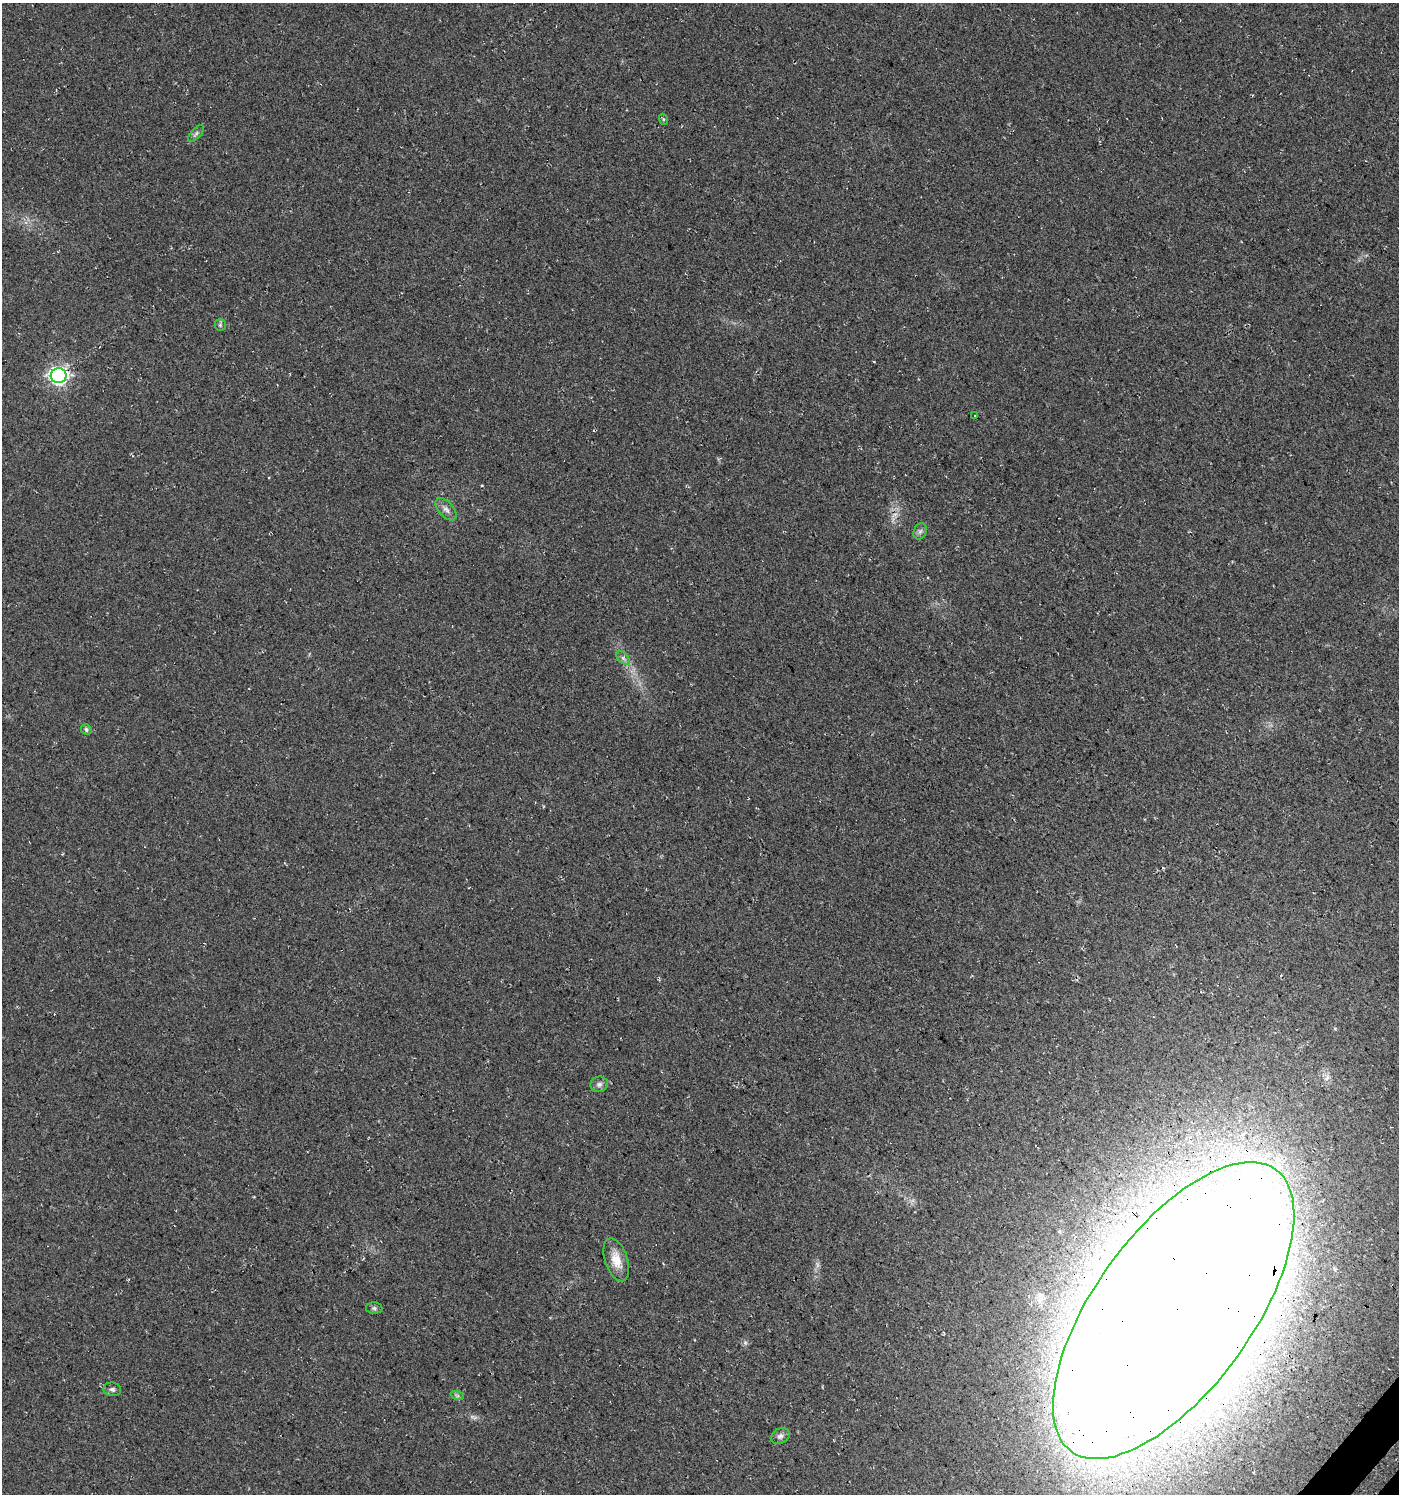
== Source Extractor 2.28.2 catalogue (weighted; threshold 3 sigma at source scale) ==
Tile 6 of 4 x 4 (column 2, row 2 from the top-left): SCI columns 1670-3066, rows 3028-4519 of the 6067 x 6059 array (HDU 1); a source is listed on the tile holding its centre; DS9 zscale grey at full resolution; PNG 1401 x 1496 px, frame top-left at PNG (2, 3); each listed source drawn as its Kron ellipse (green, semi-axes under 4 px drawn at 4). Shown black and unused: <1% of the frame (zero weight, under 3 of 4 exposures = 5% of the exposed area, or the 3 px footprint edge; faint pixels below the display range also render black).
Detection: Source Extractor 2.28.2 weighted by HDU 2 'WHT'; one run over the whole footprint, this tile lists its part. Background 0.03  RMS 0.0079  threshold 0.0358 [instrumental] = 3 sigma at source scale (4.5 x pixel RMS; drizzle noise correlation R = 1.50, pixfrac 1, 0.0396/0.0396 arcsec/px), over >= 5 px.
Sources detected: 17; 1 too faint to see at this stretch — neither listed nor drawn; the other 16 listed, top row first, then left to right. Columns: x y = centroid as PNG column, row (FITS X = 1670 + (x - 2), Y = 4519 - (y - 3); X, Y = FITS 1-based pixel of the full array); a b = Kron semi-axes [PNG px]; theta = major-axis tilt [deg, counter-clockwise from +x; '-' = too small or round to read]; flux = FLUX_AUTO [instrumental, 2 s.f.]
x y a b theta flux
663 119 5 3 - 0.93
196 134 10 5 48 2.1
220 325 6 5 - 1.5
59 376 8 7 - 300
975 416 3 3 - 2.3
446 509 13 7 -48 4.3
920 531 8 6 68 2.4
623 658 8 5 -45 2.1
86 729 5 5 - 1.8
599 1084 9 8 - 2.9
616 1260 22 11 -72 12
374 1308 8 5 -1 1.8
1174 1310 174 79 54 6400
112 1389 9 7 -8 2.3
457 1395 7 4 -19 1.4
780 1436 10 7 29 2.8
Overlapping masked pixels (flux is a lower limit): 1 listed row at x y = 1174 1310